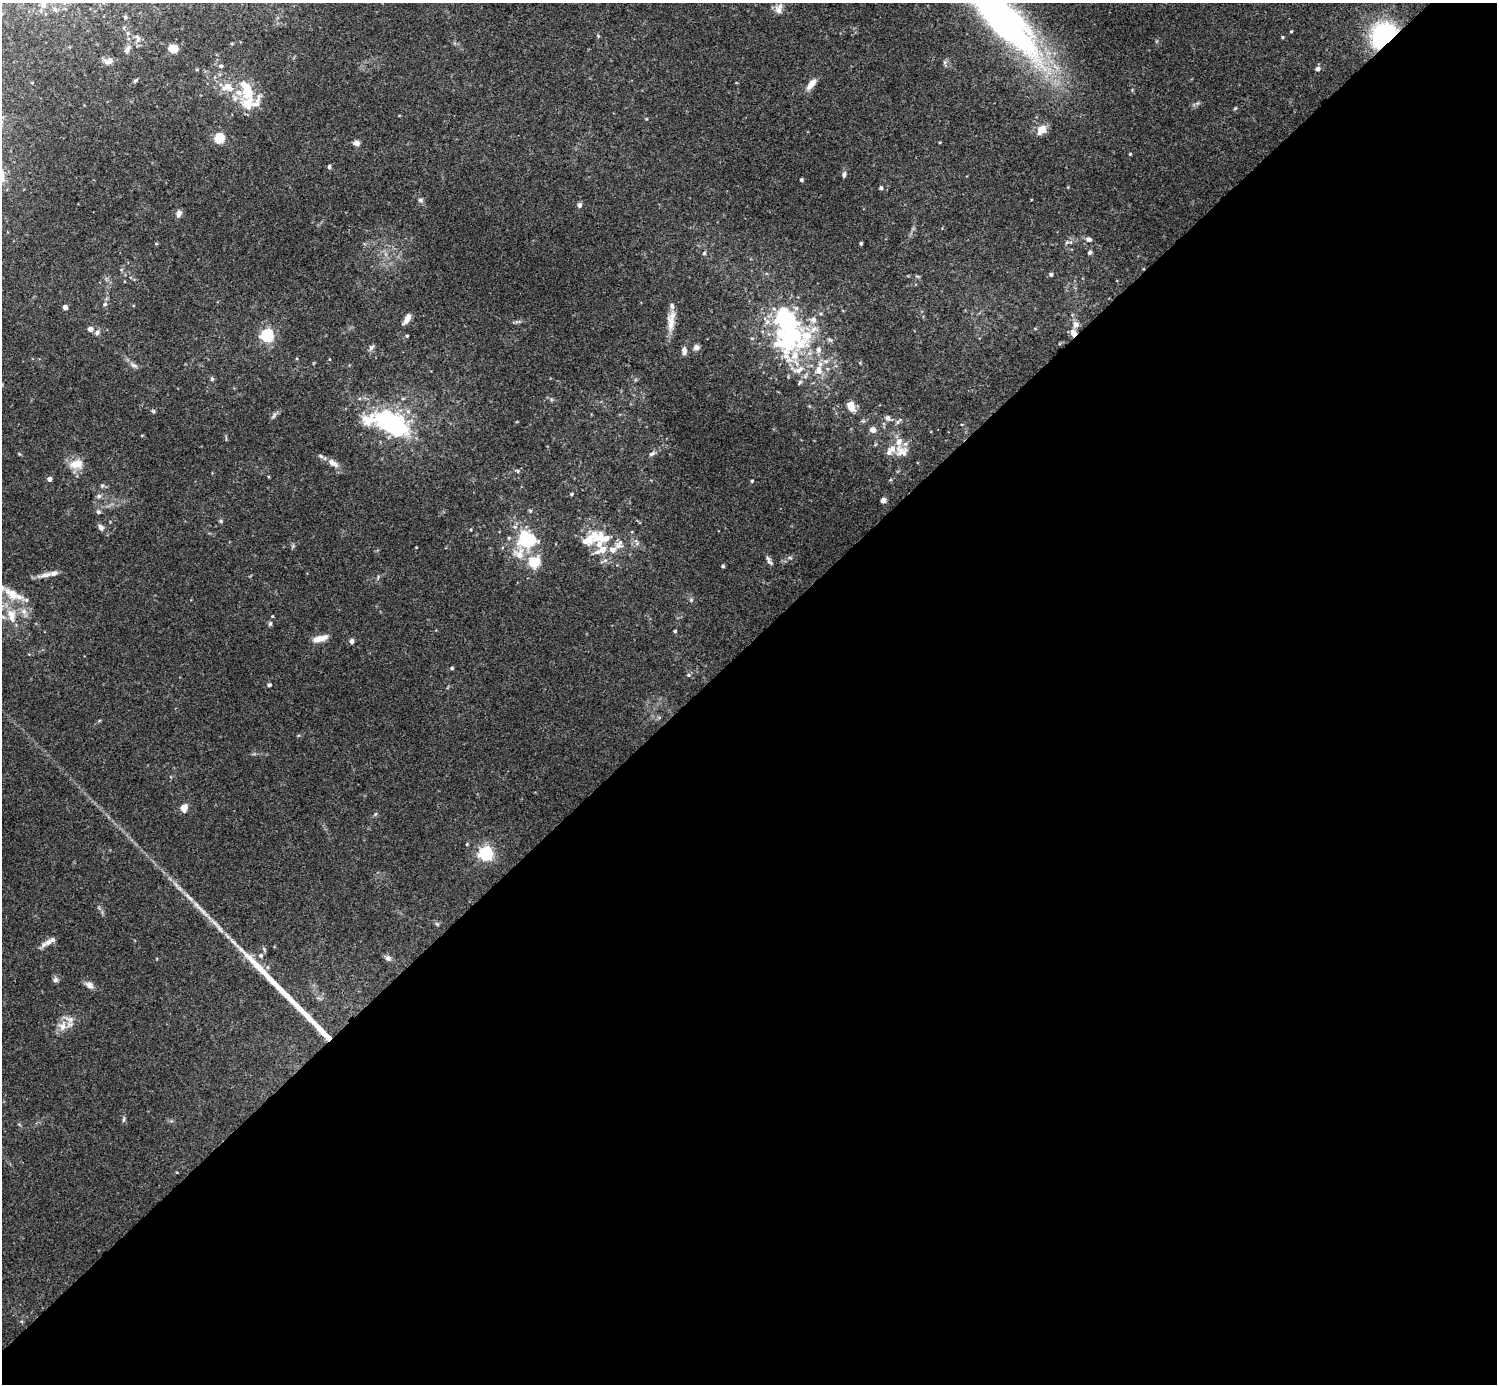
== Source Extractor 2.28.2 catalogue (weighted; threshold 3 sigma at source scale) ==
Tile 15 of 4 x 4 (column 3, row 4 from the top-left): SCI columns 2993-4487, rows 159-1540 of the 5987 x 5987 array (HDU 1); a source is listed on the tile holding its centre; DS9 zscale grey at full resolution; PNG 1499 x 1386 px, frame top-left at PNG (2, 3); no overlay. Shown black and unused: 53% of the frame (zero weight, under 3 of 4 exposures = <1% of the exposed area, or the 3 px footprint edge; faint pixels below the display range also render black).
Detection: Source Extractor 2.28.2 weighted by HDU 2 'WHT'; one run over the whole footprint, this tile lists its part. Background 0.0754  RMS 0.0055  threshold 0.0246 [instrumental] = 3 sigma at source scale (4.5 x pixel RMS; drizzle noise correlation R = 1.50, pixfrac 1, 0.05/0.05 arcsec/px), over >= 5 px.
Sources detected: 146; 4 inside a brighter object's white glare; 1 long thin detection or spike segment (spike, bleed or trail) — not listed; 29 inside a brighter listed object's ellipse — not listed separately; the other 112 listed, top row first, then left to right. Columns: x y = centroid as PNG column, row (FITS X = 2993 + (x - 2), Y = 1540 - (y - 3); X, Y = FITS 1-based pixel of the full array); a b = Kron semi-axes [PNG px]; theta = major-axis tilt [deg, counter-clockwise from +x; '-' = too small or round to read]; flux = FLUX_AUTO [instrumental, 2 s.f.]
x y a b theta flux
44 3 18 7 69 4.6
778 10 13 8 -65 3.5
125 17 6 5 - 0.9
1003 21 98 25 -47 300
1291 31 3 3 - 0.6
128 33 6 4 89 1.1
1384 36 18 15 52 94
1282 37 4 3 - 0.64
138 38 14 7 -76 2.5
173 48 11 8 -14 5.9
127 49 13 7 60 2.6
108 61 13 8 20 3.1
221 66 5 4 - 1.1
197 69 4 3 - 0.53
1317 69 5 5 - 2.2
136 80 8 4 36 0.83
811 84 14 7 49 4.8
228 87 20 13 -12 10
248 103 34 23 58 17
1235 108 5 4 - 0.6
1042 130 13 10 39 5.7
219 138 5 5 - 40
356 143 8 6 7 2.3
1130 154 4 3 - 0.48
329 167 6 4 87 1.1
844 174 7 5 84 1.3
801 180 4 4 - 0.86
881 188 4 4 - 0.92
421 200 7 6 - 1.4
579 205 6 5 - 1.5
179 213 8 6 69 2.4
1089 239 8 6 -16 1.8
1067 242 6 4 43 0.84
861 243 3 3 - 0.81
1090 252 5 4 - 1.3
704 253 5 4 - 0.73
1051 274 4 4 - 1.2
105 304 6 5 - 1.1
65 307 4 4 - 2.4
407 319 13 6 58 3.7
813 320 8 8 - 2.9
671 321 28 9 84 7.1
1076 325 8 7 - 2.7
90 329 5 4 - 3.9
97 333 8 6 61 1.5
1073 333 9 6 -70 3.9
267 335 6 6 - 87
783 335 61 34 -68 73
407 336 4 4 - 0.67
371 347 9 5 44 1.4
696 347 8 7 - 1.8
684 351 9 5 -86 2.3
134 366 11 6 -31 2
212 379 5 4 - 0.96
851 406 13 9 -66 4.9
153 411 5 4 - 0.95
274 415 11 4 51 1.4
888 418 7 6 - 2.2
898 422 11 4 43 1.3
388 424 42 20 -34 74
873 430 7 7 - 2.7
899 442 17 8 -87 6.9
889 452 8 7 - 1.8
19 454 4 4 - 0.54
652 454 10 5 29 1.5
333 463 16 7 -32 4.3
76 464 15 10 8 8.4
517 471 6 4 -23 0.89
49 479 4 4 - 3
752 481 4 3 - 0.72
102 486 6 5 - 1.1
571 494 4 3 - 0.81
99 496 6 6 - 1.3
883 500 4 4 - 2.2
530 511 5 4 - 0.72
98 512 6 5 - 1.1
221 521 5 5 - 0.81
100 527 8 6 -56 2.3
597 538 23 12 34 9.2
527 540 28 22 -9 29
636 542 12 5 -71 1.8
618 546 13 9 -2 3.9
416 547 3 2 - 0.35
602 550 15 7 26 6.4
790 558 6 4 -19 0.77
533 562 13 11 29 13
770 562 10 5 -42 1.5
723 566 4 4 - 0.88
46 575 24 6 13 4.2
12 594 19 10 -36 10
691 600 6 6 - 0.98
24 611 8 7 - 2.6
11 615 21 11 -78 8.7
270 623 7 5 63 1.1
675 631 4 3 - 0.7
319 639 18 6 16 6
352 641 6 5 - 1.6
452 668 5 4 - 0.82
688 675 5 4 - 0.79
269 685 5 4 - 0.98
184 807 6 5 - 8.1
375 814 6 4 71 0.68
486 853 6 6 - 130
437 924 7 4 -45 0.84
48 942 12 7 29 3.8
261 956 6 6 - 1.2
388 958 9 6 -28 1.8
55 980 8 6 12 1.5
89 985 11 7 -26 3
63 1026 16 12 79 6
324 1033 31 6 -46 9
123 1120 8 3 71 0.88
Overlapping masked pixels (flux is a lower limit): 4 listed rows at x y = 1003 21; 1384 36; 1073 333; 324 1033
Isophote crosses this tile's border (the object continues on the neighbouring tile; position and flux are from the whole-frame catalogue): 2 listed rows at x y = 44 3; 1003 21